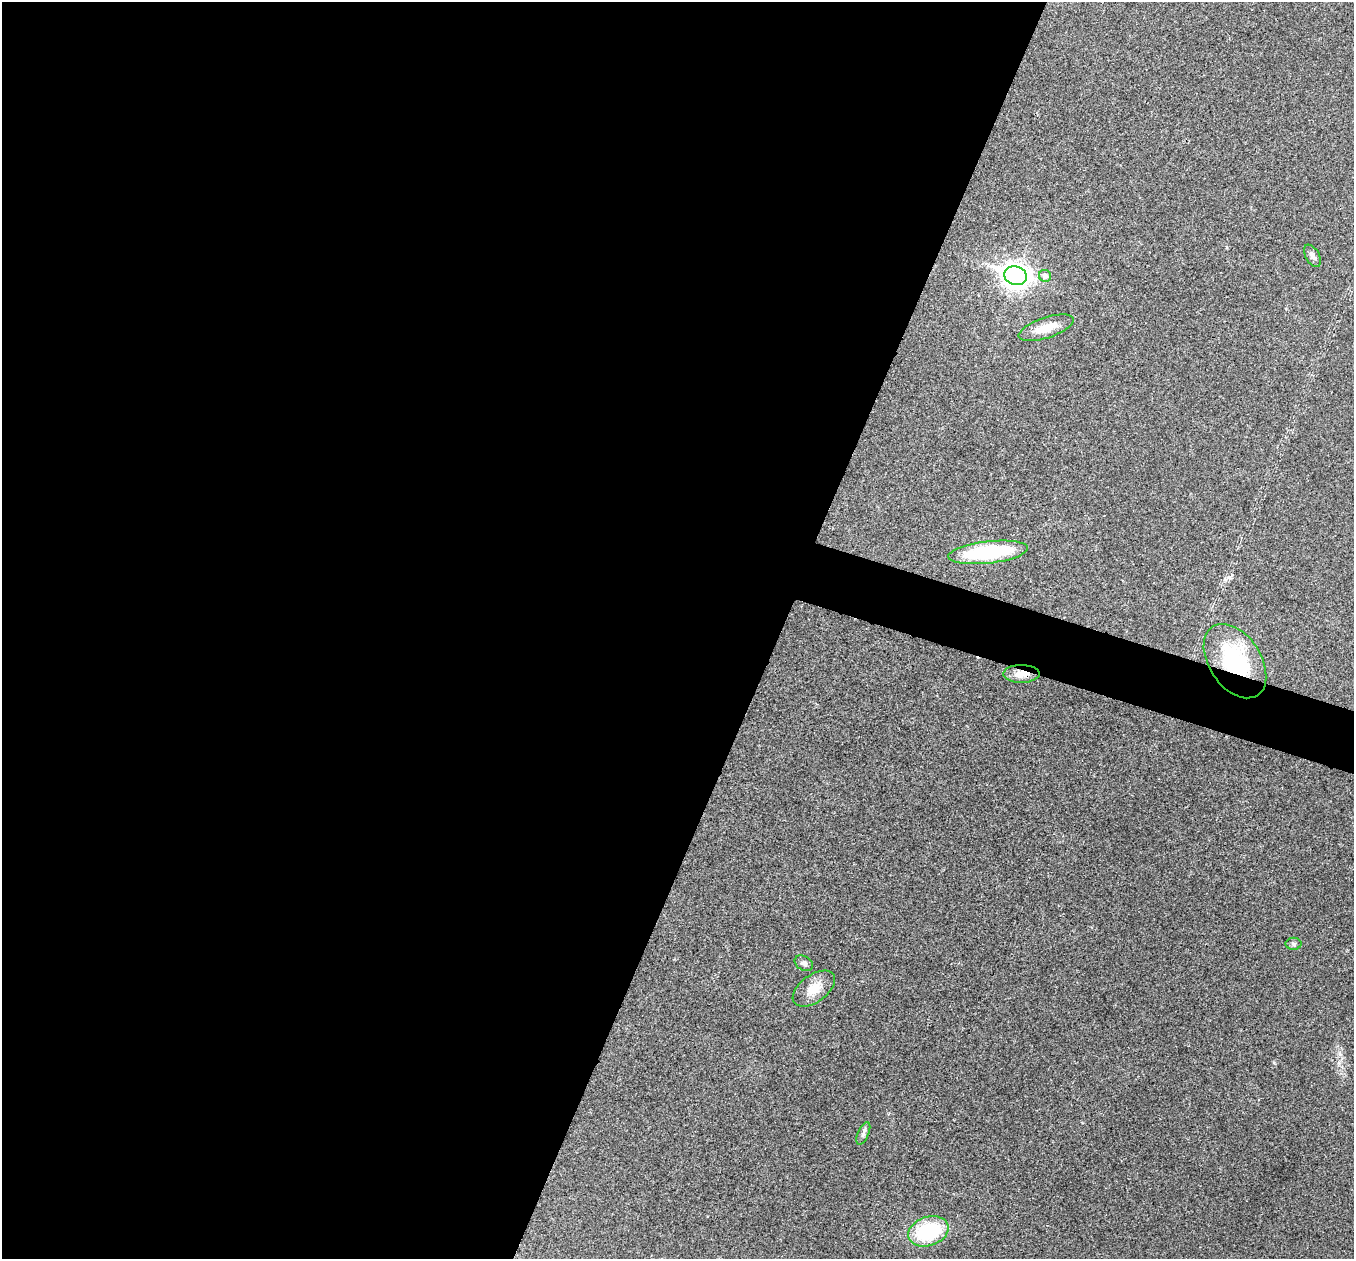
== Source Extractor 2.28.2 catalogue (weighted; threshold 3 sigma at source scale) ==
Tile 5 of 4 x 4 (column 1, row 2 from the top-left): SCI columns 3-1354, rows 2651-3907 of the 5419 x 5431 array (HDU 1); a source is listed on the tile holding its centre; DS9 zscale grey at full resolution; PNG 1356 x 1261 px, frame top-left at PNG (2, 2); each listed source drawn as its Kron ellipse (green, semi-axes under 4 px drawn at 4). Shown black and unused: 60% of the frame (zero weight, under 3 of 4 exposures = <1% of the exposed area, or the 3 px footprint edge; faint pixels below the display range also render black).
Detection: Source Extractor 2.28.2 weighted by HDU 2 'WHT'; one run over the whole footprint, this tile lists its part. Background 0.021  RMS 0.004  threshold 0.0182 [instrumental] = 3 sigma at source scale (4.5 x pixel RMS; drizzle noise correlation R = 1.50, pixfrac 1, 0.05/0.05 arcsec/px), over >= 5 px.
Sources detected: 12; all 12 listed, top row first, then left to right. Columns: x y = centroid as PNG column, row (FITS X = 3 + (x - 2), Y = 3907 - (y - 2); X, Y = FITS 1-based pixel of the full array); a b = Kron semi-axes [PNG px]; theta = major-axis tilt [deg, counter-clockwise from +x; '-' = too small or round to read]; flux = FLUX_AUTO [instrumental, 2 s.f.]
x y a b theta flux
1312 256 12 6 -61 1.9
1016 276 11 9 -18 360
1045 276 6 6 - 1.4
1046 328 29 10 18 7.2
988 552 40 11 6 37
1235 661 41 26 -57 36
1021 674 18 9 0 4.6
1293 944 8 6 0 0.94
804 963 10 7 -30 1.3
814 989 24 13 36 6.8
863 1133 12 5 66 1.3
928 1231 21 14 19 29
Overlapping masked pixels (flux is a lower limit): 2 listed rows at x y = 1235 661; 1021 674
Unlisted compact peaks at least as high as the median listed source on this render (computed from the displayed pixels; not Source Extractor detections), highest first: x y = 1274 1063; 1229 577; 1340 1054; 1339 1062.